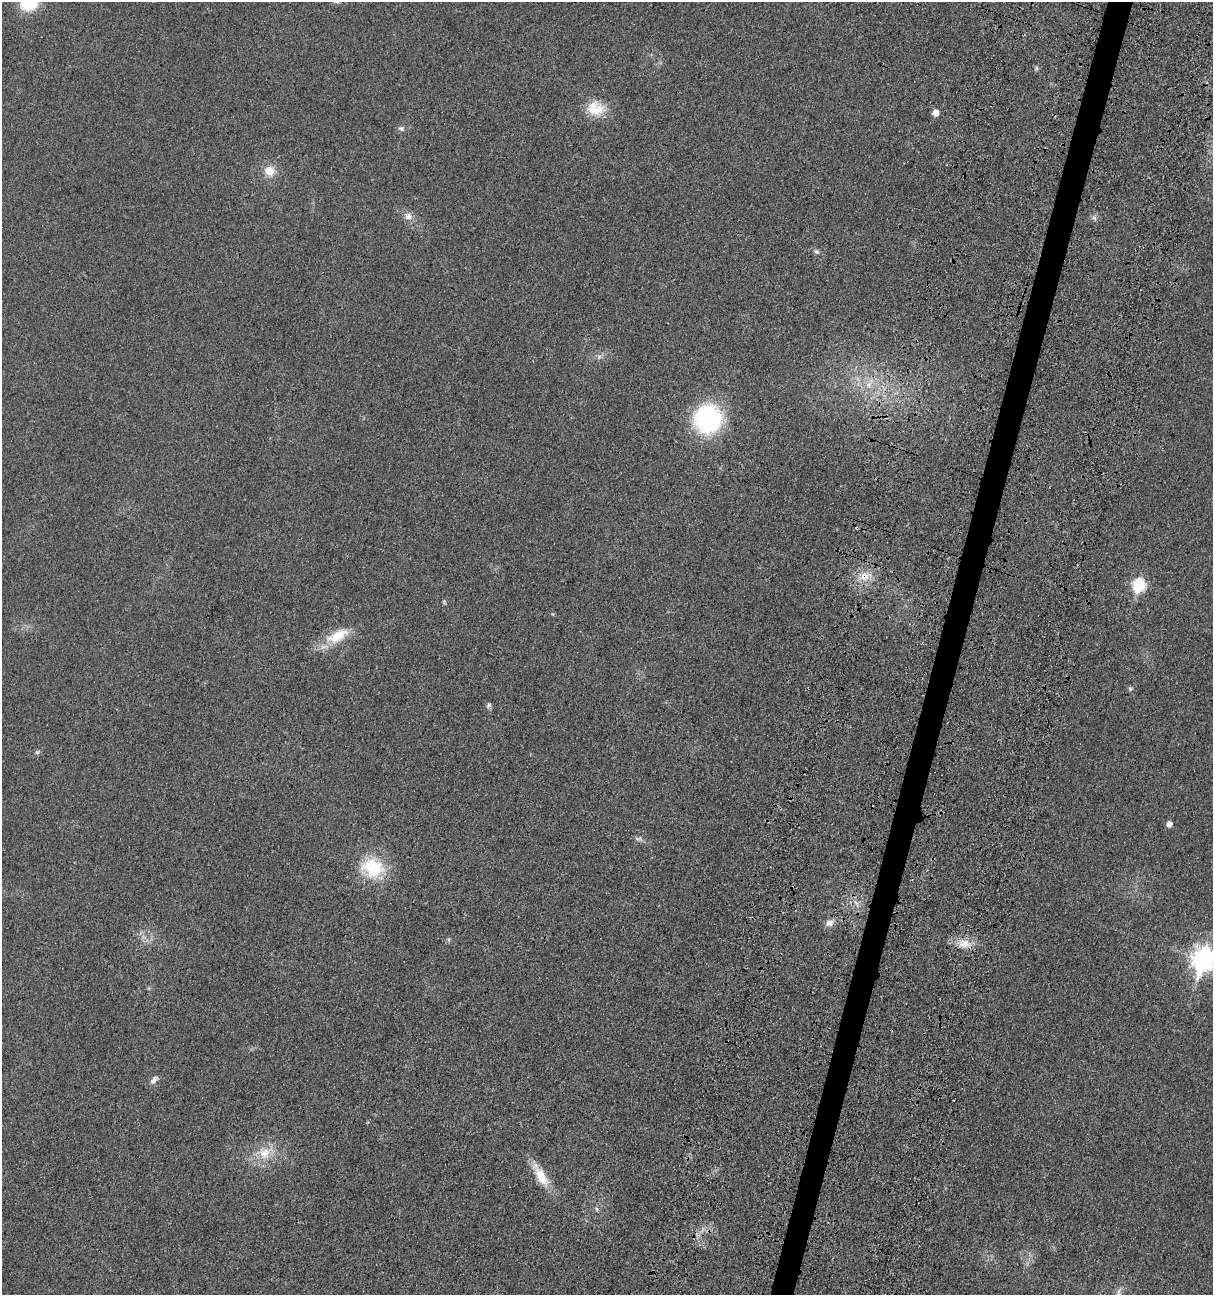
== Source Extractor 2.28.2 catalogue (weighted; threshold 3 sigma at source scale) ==
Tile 10 of 4 x 4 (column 2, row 3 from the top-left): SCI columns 1635-2845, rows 1468-2760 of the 5538 x 5518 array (HDU 1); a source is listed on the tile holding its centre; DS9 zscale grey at full resolution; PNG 1215 x 1297 px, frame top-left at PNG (2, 2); no overlay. Shown black and unused: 2% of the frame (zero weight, under 3 of 4 exposures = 11% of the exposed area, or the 3 px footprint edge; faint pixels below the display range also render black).
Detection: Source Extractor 2.28.2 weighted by HDU 2 'WHT'; one run over the whole footprint, this tile lists its part. Background 0.0292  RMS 0.0053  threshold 0.024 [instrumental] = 3 sigma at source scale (4.5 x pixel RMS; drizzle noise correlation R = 1.50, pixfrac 1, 0.05/0.05 arcsec/px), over >= 5 px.
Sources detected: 29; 1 too faint to see at this stretch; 1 cosmic-ray / hot-pixel residue — not listed; the other 27 listed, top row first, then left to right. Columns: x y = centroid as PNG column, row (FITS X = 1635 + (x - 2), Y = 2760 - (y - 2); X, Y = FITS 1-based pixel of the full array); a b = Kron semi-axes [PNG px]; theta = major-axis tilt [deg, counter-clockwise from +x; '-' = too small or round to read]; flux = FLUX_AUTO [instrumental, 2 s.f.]
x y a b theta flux
28 4 17 14 6 19
1036 68 6 5 - 0.92
595 108 24 19 -13 12
935 113 6 6 - 4.1
401 128 8 7 - 1.4
269 171 13 11 -21 7.1
408 216 11 10 - 3.3
1094 218 6 6 - 1.3
816 251 8 6 -24 1.3
869 385 11 9 66 4.3
707 419 25 24 - 70
864 576 13 12 - 6.8
1139 585 7 6 - 49
444 602 5 4 - 0.69
338 636 35 15 27 14
1130 689 7 5 -69 0.84
489 705 8 5 50 1.1
1169 824 6 5 - 2.5
637 839 10 3 -20 1.2
372 868 27 23 -28 26
829 923 11 9 27 2.9
964 943 18 11 -17 7.1
1203 960 11 8 70 280
154 1080 13 7 50 2.2
265 1153 20 16 39 11
541 1177 29 12 -59 11
597 1209 6 4 -89 0.81
Overlapping masked pixels (flux is a lower limit): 1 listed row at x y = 864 576
Isophote crosses this tile's border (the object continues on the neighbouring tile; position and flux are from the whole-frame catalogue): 2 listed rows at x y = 28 4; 1203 960